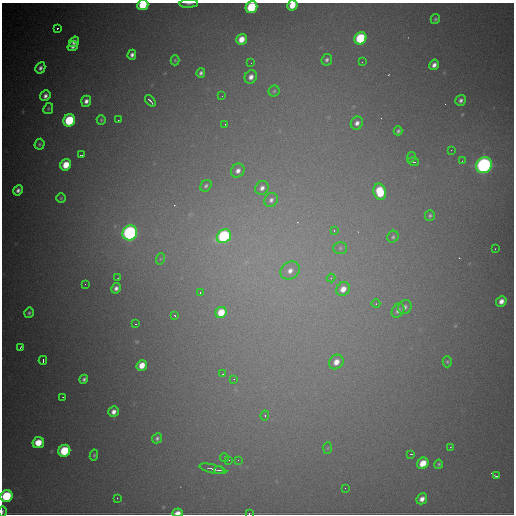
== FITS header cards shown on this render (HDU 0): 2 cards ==
NAXIS1  =                  512
NAXIS2  =                  512

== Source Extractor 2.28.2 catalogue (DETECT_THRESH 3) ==
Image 512 x 512 px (HDU 0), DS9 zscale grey, 1 PNG px = 1 image px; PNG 516 x 516 px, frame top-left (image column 1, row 512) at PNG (2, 3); each listed source drawn as its Kron ellipse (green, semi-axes under 4 px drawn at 4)
Background 5370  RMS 93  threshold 280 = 3 sigma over >= 5 px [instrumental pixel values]
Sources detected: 103; all 103 listed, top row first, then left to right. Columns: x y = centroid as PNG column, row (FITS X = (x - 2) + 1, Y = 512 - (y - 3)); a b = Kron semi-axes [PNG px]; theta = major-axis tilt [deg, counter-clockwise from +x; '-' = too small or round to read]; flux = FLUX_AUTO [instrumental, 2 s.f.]
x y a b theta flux
189 4 9 3 3 1.6e+04
143 5 6 5 - 3.1e+05
292 5 5 5 - 1.1e+05
252 7 6 5 - 5.3e+05
435 19 5 4 - 1.1e+04
57 28 3 3 - 1.6e+04
360 38 6 5 - 5.5e+05
241 39 6 5 - 9.0e+04
74 42 5 4 - 3.1e+04
73 46 5 4 - 3.1e+04
132 55 5 4 - 2.6e+04
175 60 5 4 - 8.8e+03
327 60 6 5 - 1.8e+04
362 62 2 2 - 3.6e+03
251 63 2 2 - 6.7e+03
434 65 5 4 - 3.4e+04
40 68 6 5 - 2.5e+04
201 73 5 4 - 1.9e+04
251 77 7 6 - 4.1e+04
274 91 5 5 - 1.2e+04
45 96 6 5 - 3.0e+04
222 96 2 2 - 4.7e+03
461 100 5 5 - 2.2e+04
86 101 5 5 - 3.4e+04
150 101 6 2 -50 1.9e+04
48 109 6 4 61 9.5e+03
69 120 6 5 - 5.2e+05
101 120 4 4 - 9.3e+03
118 120 2 2 - 4.0e+03
357 123 7 6 - 3.1e+04
225 124 2 2 - 3.5e+03
398 131 4 3 - 1.3e+04
40 144 5 5 - 1.2e+04
451 150 2 2 - 2.6e+03
82 155 4 2 - 7.3e+03
411 157 5 4 - 6.9e+03
462 161 3 3 - 6.5e+03
413 162 6 3 -19 1.2e+04
66 165 6 5 - 1.6e+05
484 165 8 7 - 2.2e+06
238 171 7 6 - 3.5e+04
206 186 6 5 - 1.5e+04
262 188 7 6 - 3.1e+04
18 190 5 4 - 2.7e+04
380 192 8 6 -73 2.9e+05
61 198 5 4 - 8.7e+03
271 200 7 6 - 2.5e+04
430 216 5 5 - 1.2e+04
334 230 4 3 - 6.1e+03
130 233 8 7 - 1.8e+06
224 236 7 6 - 1.1e+06
393 237 6 5 - 1.3e+04
340 248 7 6 - 1.3e+04
495 249 2 2 - 3.4e+03
160 259 6 3 71 7.9e+03
290 271 10 8 36 5.0e+04
118 278 2 2 - 3.4e+03
331 278 4 4 - 8.2e+03
85 284 3 2 - 5.3e+03
116 288 5 4 - 2.6e+04
343 289 7 6 - 6.5e+04
200 292 3 2 - 1.6e+04
501 301 5 5 - 4.6e+04
376 304 4 3 - 5.0e+03
405 307 7 6 - 2.1e+04
398 310 7 5 55 2.6e+04
221 312 6 5 - 1.6e+05
29 313 5 5 - 1.4e+04
175 316 3 2 - 1.3e+04
136 324 2 2 - 3.5e+03
20 348 4 2 - 1.0e+04
43 360 4 2 - 1.6e+04
336 362 8 6 45 6.7e+04
447 362 5 4 - 8.6e+03
142 365 6 5 - 9.3e+04
223 374 4 4 - 5.9e+03
84 379 4 4 - 1.8e+04
234 379 3 3 - 1.2e+04
63 397 2 2 - 4.0e+03
113 412 5 5 - 3.8e+04
265 415 5 4 - 1.3e+04
157 438 5 4 - 1.5e+04
38 443 6 5 - 1.4e+05
450 447 3 3 - 4.9e+03
328 448 6 4 87 7.9e+03
64 451 6 5 - 4.0e+05
411 454 3 2 - 6.4e+03
94 455 5 3 - 1.0e+04
224 458 4 3 - 1.6e+04
229 460 3 3 - 7.0e+03
238 460 3 3 - 5.1e+03
423 463 6 5 - 1.3e+05
439 464 4 3 - 9.9e+03
213 469 14 3 -13 2.3e+04
219 470 5 2 - 1.0e+04
496 476 4 2 - 1.1e+04
345 488 2 2 - 2.4e+03
6 496 6 5 - 5.0e+05
117 498 2 2 - 3.9e+03
422 499 6 5 - 4.2e+04
2 512 5 2 - 9.2e+03
178 513 5 3 - 5.7e+04
249 513 2 2 - 1.2e+04
At the frame edge (FLAGS 8, measured only in part): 8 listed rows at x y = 189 4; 143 5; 292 5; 252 7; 6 496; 2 512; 178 513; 249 513